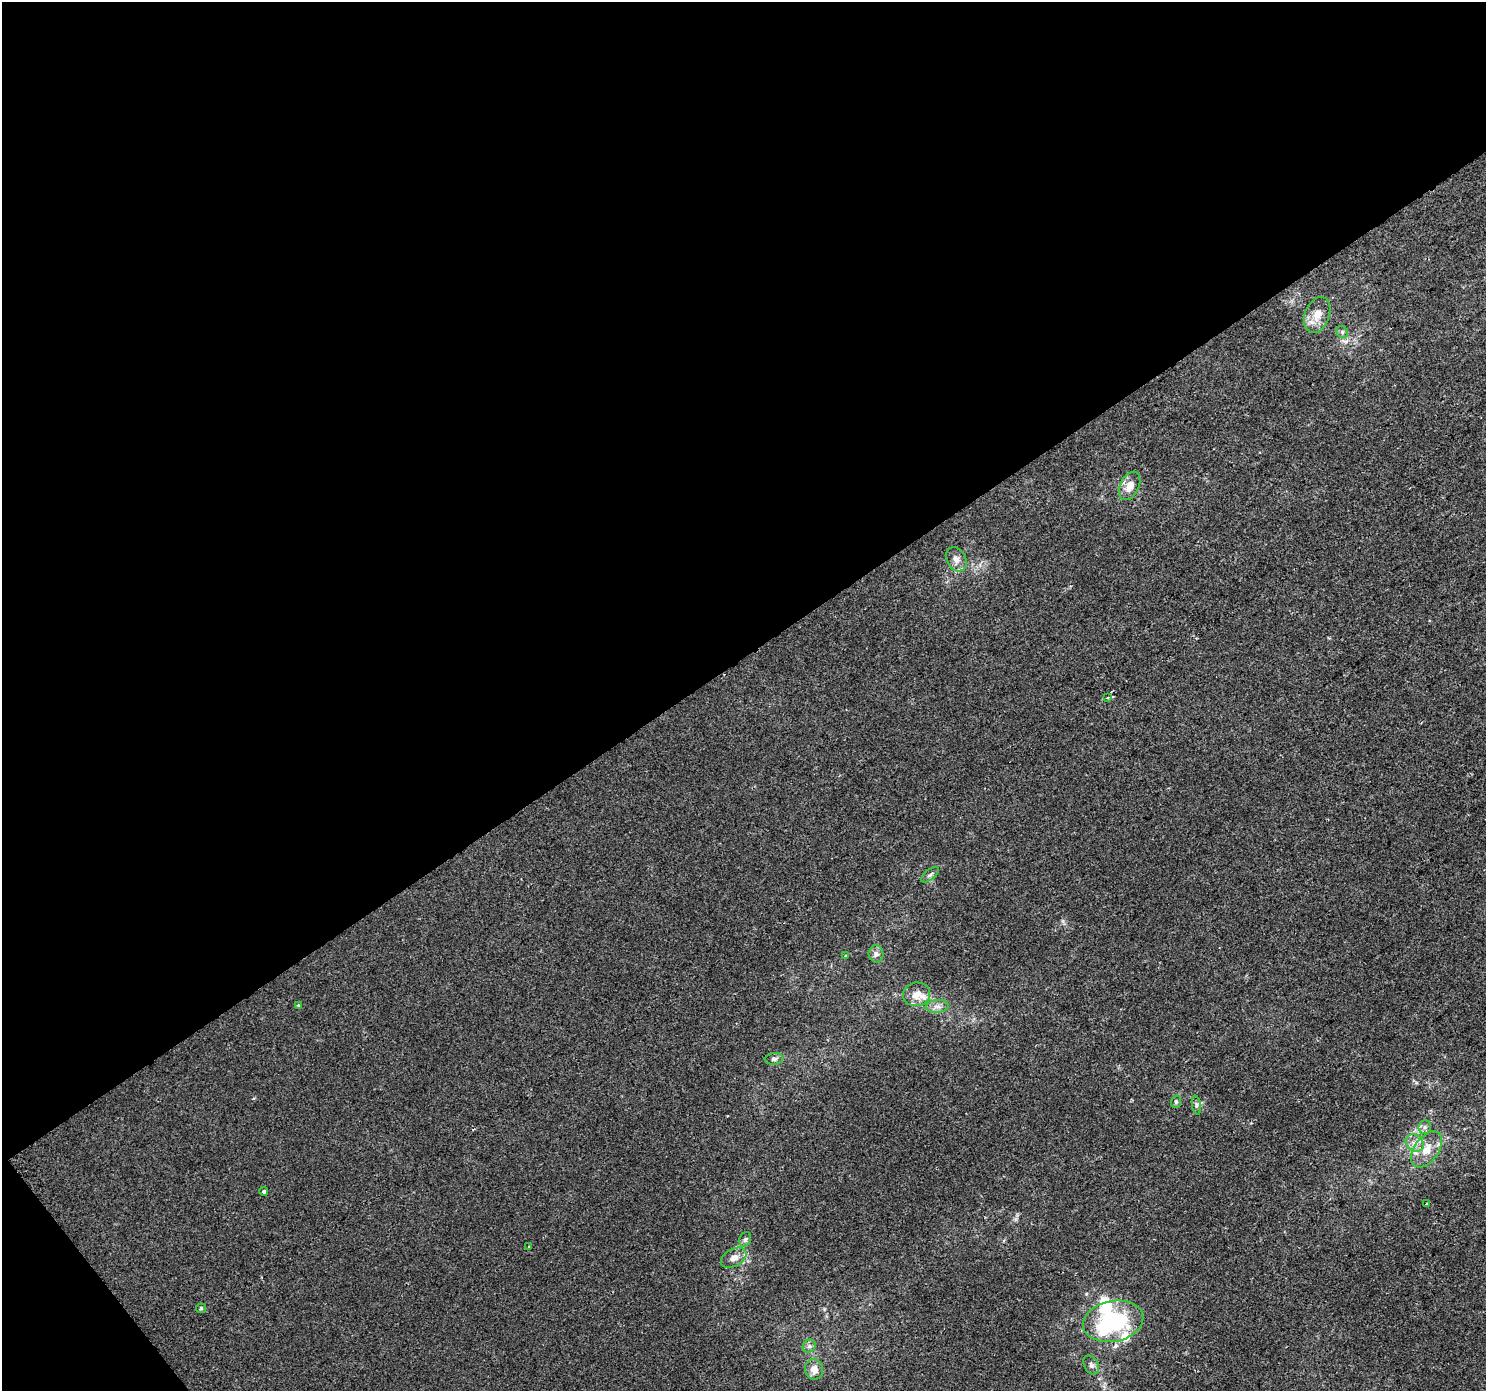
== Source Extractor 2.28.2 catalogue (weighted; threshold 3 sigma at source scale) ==
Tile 1 of 2 x 2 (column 1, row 1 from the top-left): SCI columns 1-1484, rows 1461-2849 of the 2969 x 2940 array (HDU 1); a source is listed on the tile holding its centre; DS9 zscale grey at full resolution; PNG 1488 x 1393 px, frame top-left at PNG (2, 2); each listed source drawn as its Kron ellipse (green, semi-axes under 4 px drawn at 4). Shown black and unused: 48% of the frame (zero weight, under 2 of 3 exposures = <1% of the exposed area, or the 3 px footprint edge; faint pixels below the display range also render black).
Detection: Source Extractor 2.28.2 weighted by HDU 2 'WHT'; one run over the whole footprint, this tile lists its part. Background 7.01e-05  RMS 0.0041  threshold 0.0183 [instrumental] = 3 sigma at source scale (4.5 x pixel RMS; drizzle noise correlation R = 1.50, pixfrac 1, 0.0396/0.0396 arcsec/px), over >= 5 px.
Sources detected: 32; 5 inside a brighter listed object's ellipse — not listed separately; the other 27 listed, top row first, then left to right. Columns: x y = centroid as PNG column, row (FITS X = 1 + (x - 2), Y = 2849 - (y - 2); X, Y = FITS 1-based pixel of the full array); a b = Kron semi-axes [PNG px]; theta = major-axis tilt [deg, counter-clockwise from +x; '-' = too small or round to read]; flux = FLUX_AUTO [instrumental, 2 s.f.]
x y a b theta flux
1317 315 19 12 69 5.9
1342 332 6 5 - 0.82
1130 486 15 9 64 4.7
956 559 13 9 -61 2.9
1107 698 3 3 - 0.65
930 875 10 5 38 1.1
876 954 8 7 - 1.6
845 956 3 3 - 1.1
916 994 13 12 - 4.8
299 1006 3 3 - 0.91
937 1006 11 6 4 2.1
774 1059 9 5 6 1.1
1176 1102 6 5 - 0.73
1196 1105 9 4 -82 1.1
1425 1127 7 6 - 1.1
1415 1143 10 8 -35 2.7
1427 1149 20 12 55 6.5
264 1191 4 4 - 0.84
1427 1204 3 3 - 1.6
745 1239 7 5 69 0.9
529 1247 3 2 - 0.53
734 1258 14 8 28 2.8
201 1308 5 5 - 0.48
1113 1321 30 20 11 54
809 1346 7 6 - 1.1
1091 1365 10 7 -62 1.5
814 1369 10 9 - 3.9